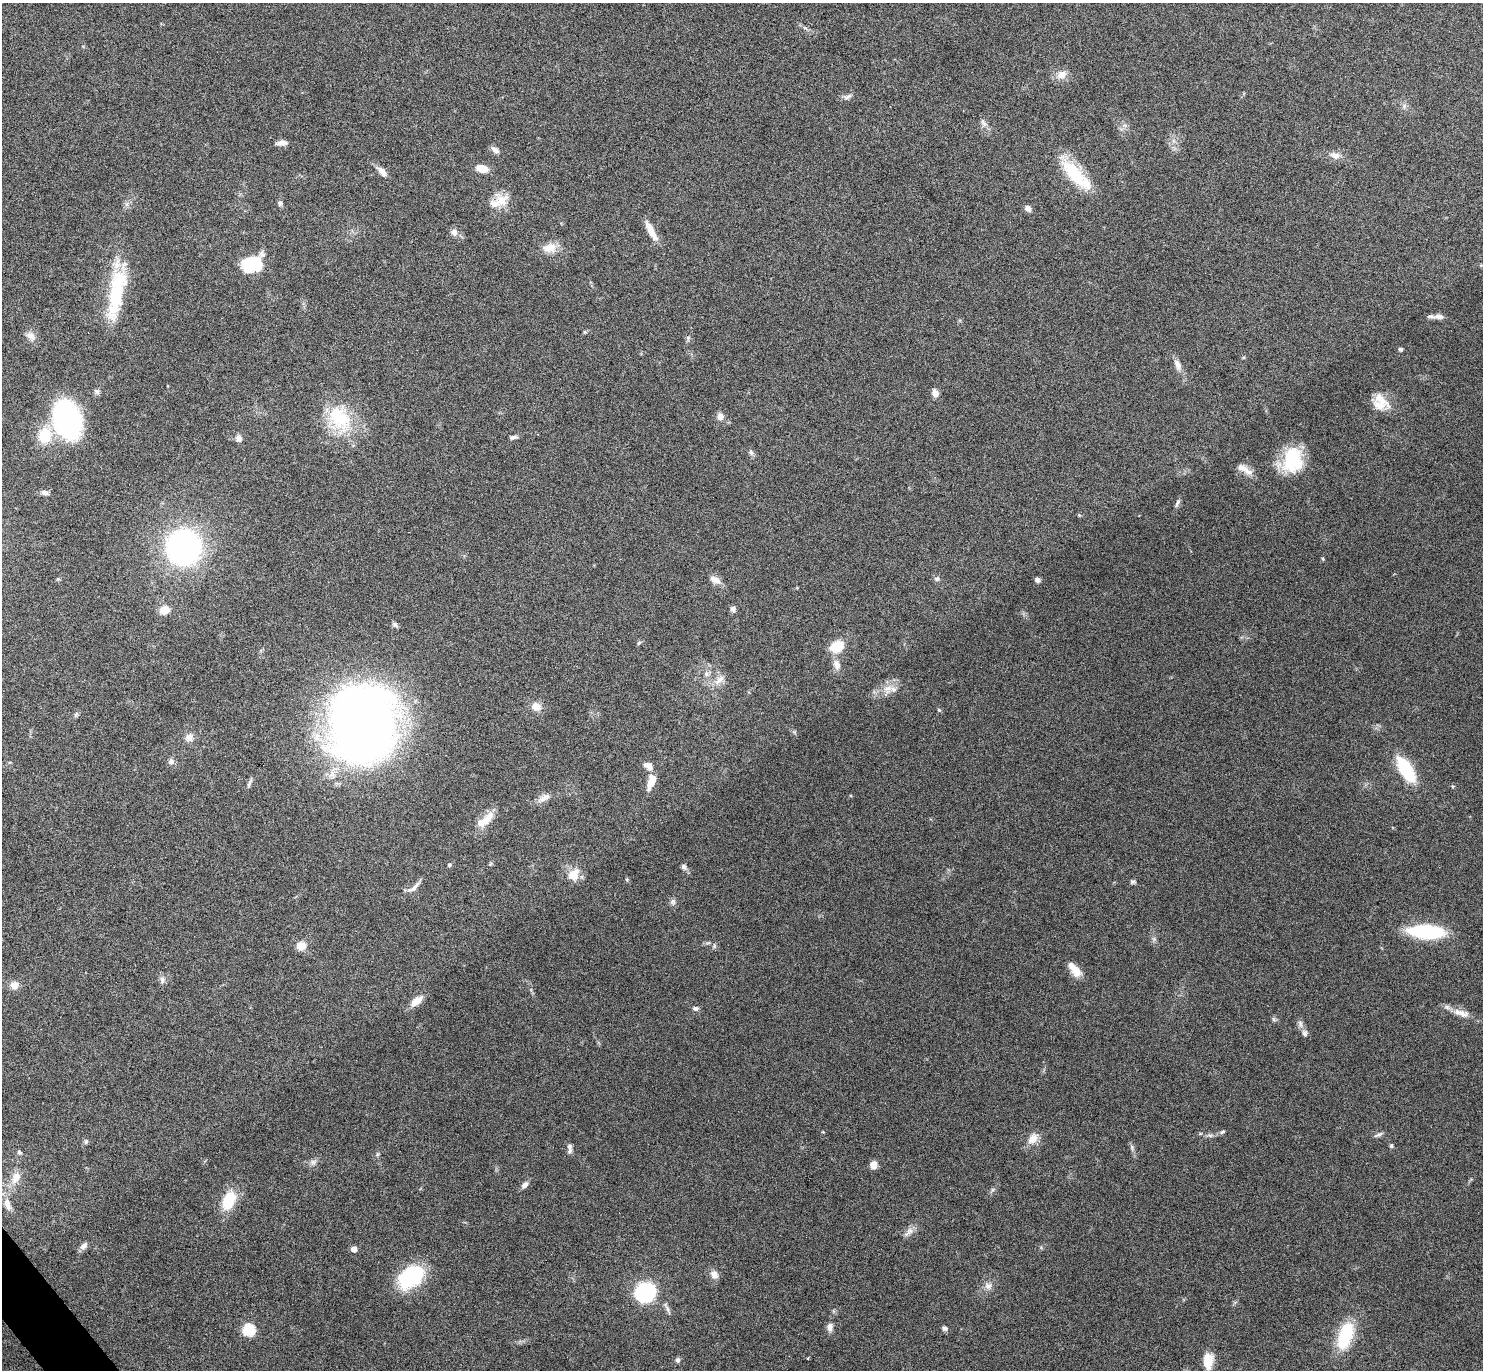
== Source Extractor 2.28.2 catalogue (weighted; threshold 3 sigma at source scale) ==
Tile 7 of 4 x 4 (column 3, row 2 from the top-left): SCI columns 2973-4453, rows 2906-4273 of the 5943 x 5938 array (HDU 1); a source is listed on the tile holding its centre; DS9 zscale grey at full resolution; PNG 1485 x 1372 px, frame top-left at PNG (2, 3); no overlay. Shown black and unused: <1% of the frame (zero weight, under 4 of 8 exposures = <1% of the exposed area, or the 3 px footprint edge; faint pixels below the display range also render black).
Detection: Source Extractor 2.28.2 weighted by HDU 2 'WHT'; one run over the whole footprint, this tile lists its part. Background 0.0651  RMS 0.0049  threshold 0.0201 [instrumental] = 3 sigma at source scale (4.09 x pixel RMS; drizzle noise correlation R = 1.36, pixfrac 0.8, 0.05/0.05 arcsec/px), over >= 5 px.
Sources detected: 124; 2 inside a brighter object's white glare — not listed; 9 inside a brighter listed object's ellipse — not listed separately; the other 113 listed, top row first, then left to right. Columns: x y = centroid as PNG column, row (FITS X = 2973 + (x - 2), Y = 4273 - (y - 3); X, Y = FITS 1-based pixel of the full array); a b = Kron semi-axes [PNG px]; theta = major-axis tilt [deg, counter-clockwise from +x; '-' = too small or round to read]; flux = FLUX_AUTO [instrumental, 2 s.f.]
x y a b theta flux
1062 75 13 11 23 4
847 97 12 6 23 1.6
1404 106 7 4 72 0.96
984 123 14 6 -55 2
282 143 14 6 1 2.3
495 150 11 6 -40 2.1
1335 156 14 9 -14 3.1
482 168 12 8 -16 5.7
382 171 16 7 -44 3.1
1074 173 44 16 -51 21
502 200 20 17 -39 7.1
280 203 8 6 -54 1.1
1028 208 8 7 - 1.9
651 231 25 7 -62 6.4
454 232 9 9 - 2.2
549 248 20 12 7 5.7
253 261 19 13 -3 19
1482 265 10 3 -9 0.7
116 293 69 17 80 30
1439 316 14 7 0 2.4
31 336 15 9 -40 2.7
688 338 7 5 78 0.96
1400 349 4 4 - 1.3
1177 365 16 8 -67 3
97 391 8 6 -32 1.1
935 393 9 7 -69 2.6
1381 400 30 11 -40 7.1
720 417 10 8 -84 2.6
340 418 39 27 -62 28
67 419 26 18 -73 110
45 435 19 15 74 13
513 437 9 5 8 1.2
238 438 8 7 - 2.3
751 452 8 6 -50 1.2
1293 460 28 22 86 25
1244 469 24 8 -31 4.1
45 493 10 6 -15 1.5
1177 503 12 4 65 1.3
1079 515 5 4 - 0.5
183 547 29 28 - 120
1323 559 5 4 - 0.5
58 579 5 5 - 0.63
937 579 7 6 - 1.1
715 580 14 8 -25 3.5
1038 580 6 5 - 1.4
733 609 7 6 - 1.6
165 610 11 9 27 5.2
395 624 9 6 -39 1.1
639 643 6 5 - 0.7
837 646 12 9 27 13
837 664 13 9 -65 3.3
706 674 7 7 - 1.6
719 680 17 9 44 3.7
888 689 14 11 54 4.8
536 707 13 11 -22 4
939 710 6 4 -44 0.55
76 714 6 5 - 0.83
362 724 57 47 86 540
189 737 12 10 34 3
171 761 9 7 31 1.6
648 766 12 7 -34 3.5
1406 770 21 9 -57 36
651 782 18 8 73 6.3
249 783 16 4 66 1.3
544 798 20 8 31 3.4
487 819 25 11 53 6.7
449 865 5 5 - 0.6
684 867 8 6 -67 1.3
574 875 17 14 62 6.3
627 879 5 4 - 0.54
1132 882 6 6 - 0.86
414 887 24 6 40 3
673 902 9 7 -66 1.4
1426 932 32 12 -3 41
301 946 12 10 16 4.4
714 946 7 5 80 0.78
1075 971 16 10 -53 5.5
162 980 11 7 -74 1.8
14 985 10 9 - 3.4
416 1001 16 8 39 4.9
695 1009 8 6 -2 1.3
1462 1013 19 10 -18 4.6
1273 1019 7 4 -89 0.75
1300 1024 11 6 -78 1.7
1222 1132 8 5 23 0.91
1378 1135 13 5 25 1.2
1033 1139 14 9 50 4.9
86 1142 7 5 90 0.88
1391 1146 5 5 - 0.75
1132 1147 9 4 -82 1
570 1151 9 6 64 1.3
19 1152 7 6 - 0.85
313 1162 9 7 26 1.6
873 1165 7 6 - 4.4
16 1178 18 12 57 5.8
525 1185 8 6 45 2.1
229 1200 19 12 66 16
7 1204 18 8 -71 4
910 1231 12 8 47 2.6
84 1246 10 7 37 2.1
354 1249 5 4 - 3.9
714 1274 12 10 -44 2.8
411 1276 22 16 39 42
988 1286 11 9 -36 2.6
645 1292 14 13 - 57
667 1309 18 4 -63 1.6
830 1327 12 7 -86 2.2
945 1328 7 5 -14 1.3
249 1330 6 6 - 41
1345 1335 35 16 71 22
808 1359 4 3 - 1.1
678 1360 7 6 - 1.1
1208 1361 18 10 87 9.3
Isophote crosses this tile's border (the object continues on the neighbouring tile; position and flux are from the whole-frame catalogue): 2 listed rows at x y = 1482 265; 1208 1361